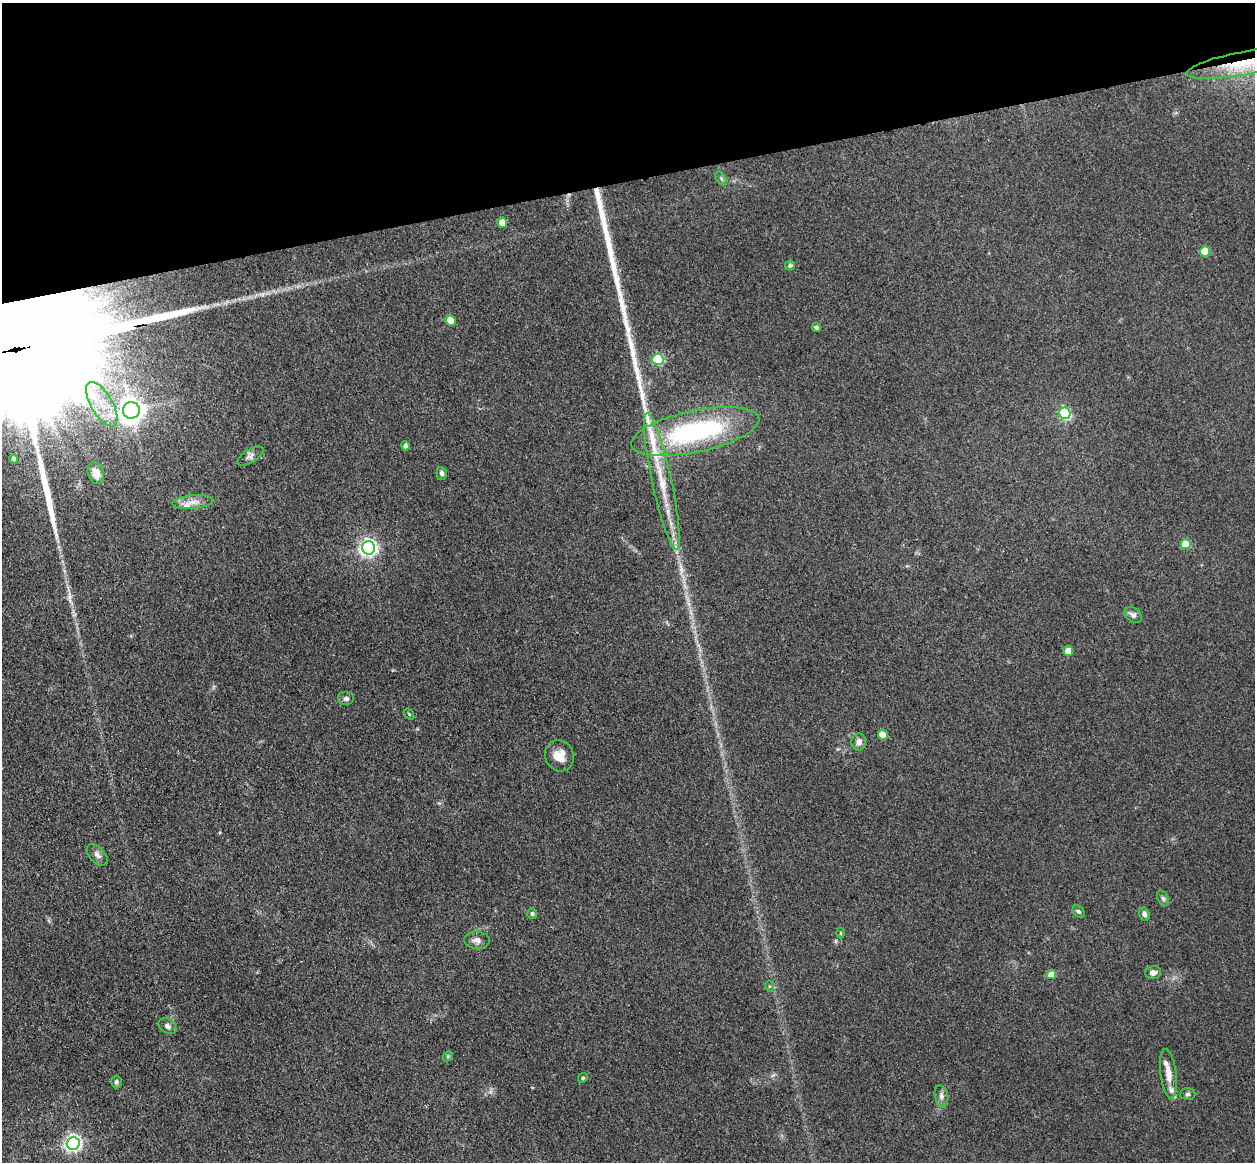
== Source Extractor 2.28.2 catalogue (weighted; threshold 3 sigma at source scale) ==
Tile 3 of 4 x 4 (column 3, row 1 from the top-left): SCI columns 2622-3874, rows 3766-4925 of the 5242 x 5094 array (HDU 1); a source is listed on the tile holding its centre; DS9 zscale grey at full resolution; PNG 1257 x 1164 px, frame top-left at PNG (2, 3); each listed source drawn as its Kron ellipse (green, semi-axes under 4 px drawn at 4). Shown black and unused: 15% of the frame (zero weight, under 3 of 4 exposures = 6% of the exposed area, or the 3 px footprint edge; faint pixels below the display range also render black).
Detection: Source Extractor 2.28.2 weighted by HDU 2 'WHT'; one run over the whole footprint, this tile lists its part. Background 0.0963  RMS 0.0067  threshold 0.0302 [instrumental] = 3 sigma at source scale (4.5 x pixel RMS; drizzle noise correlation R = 1.50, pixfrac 1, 0.05/0.05 arcsec/px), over >= 5 px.
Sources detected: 54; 5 long thin detections or spike segments (spike, bleed or trail) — neither listed nor drawn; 3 inside a brighter listed object's ellipse — not listed separately; the other 46 listed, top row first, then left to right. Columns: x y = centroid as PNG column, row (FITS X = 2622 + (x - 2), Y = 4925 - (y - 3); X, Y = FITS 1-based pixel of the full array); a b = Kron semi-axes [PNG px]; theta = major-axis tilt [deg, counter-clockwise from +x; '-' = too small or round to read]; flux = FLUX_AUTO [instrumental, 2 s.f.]
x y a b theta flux
1243 63 57 11 11 35
721 178 8 4 -58 1.3
502 222 5 5 - 7.3
1205 251 5 5 - 22
790 265 5 5 - 1.3
451 321 5 5 - 10
816 328 4 4 - 1.7
658 359 5 5 - 62
102 404 25 11 -60 17
131 410 8 8 - 700
1065 413 6 5 - 73
695 431 65 21 12 120
405 446 4 4 - 2.2
250 456 15 6 31 2.8
14 459 5 4 - 1.3
96 473 11 7 -68 6.1
442 473 6 5 - 1.7
662 481 70 9 -78 32
193 502 20 6 5 6
1186 544 5 5 - 16
368 548 6 6 - 260
1133 615 10 6 -38 2.4
1068 651 5 5 - 12
346 698 8 7 - 2.1
409 714 6 3 -54 0.68
883 735 5 5 - 15
859 742 8 7 - 3.3
559 756 16 14 -65 8.9
97 855 13 7 -48 3.1
1163 898 8 5 -62 1.6
1078 911 7 5 -42 1.4
532 914 5 5 - 1.2
1144 914 7 5 -71 2.4
840 933 5 3 - 0.67
477 940 12 8 -5 3.7
1153 973 8 6 17 3
1051 974 4 4 - 9.1
769 986 5 3 - 0.71
168 1026 10 7 -34 2.6
448 1056 6 4 45 0.92
1168 1074 25 8 -83 7.8
583 1078 5 4 - 0.85
116 1082 6 5 - 1.3
1187 1094 8 6 1 1.5
941 1096 10 6 -76 2.6
73 1143 6 6 - 230
Overlapping masked pixels (flux is a lower limit): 1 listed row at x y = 1243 63
Isophote crosses this tile's border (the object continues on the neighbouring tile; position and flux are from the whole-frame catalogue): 1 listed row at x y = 1243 63